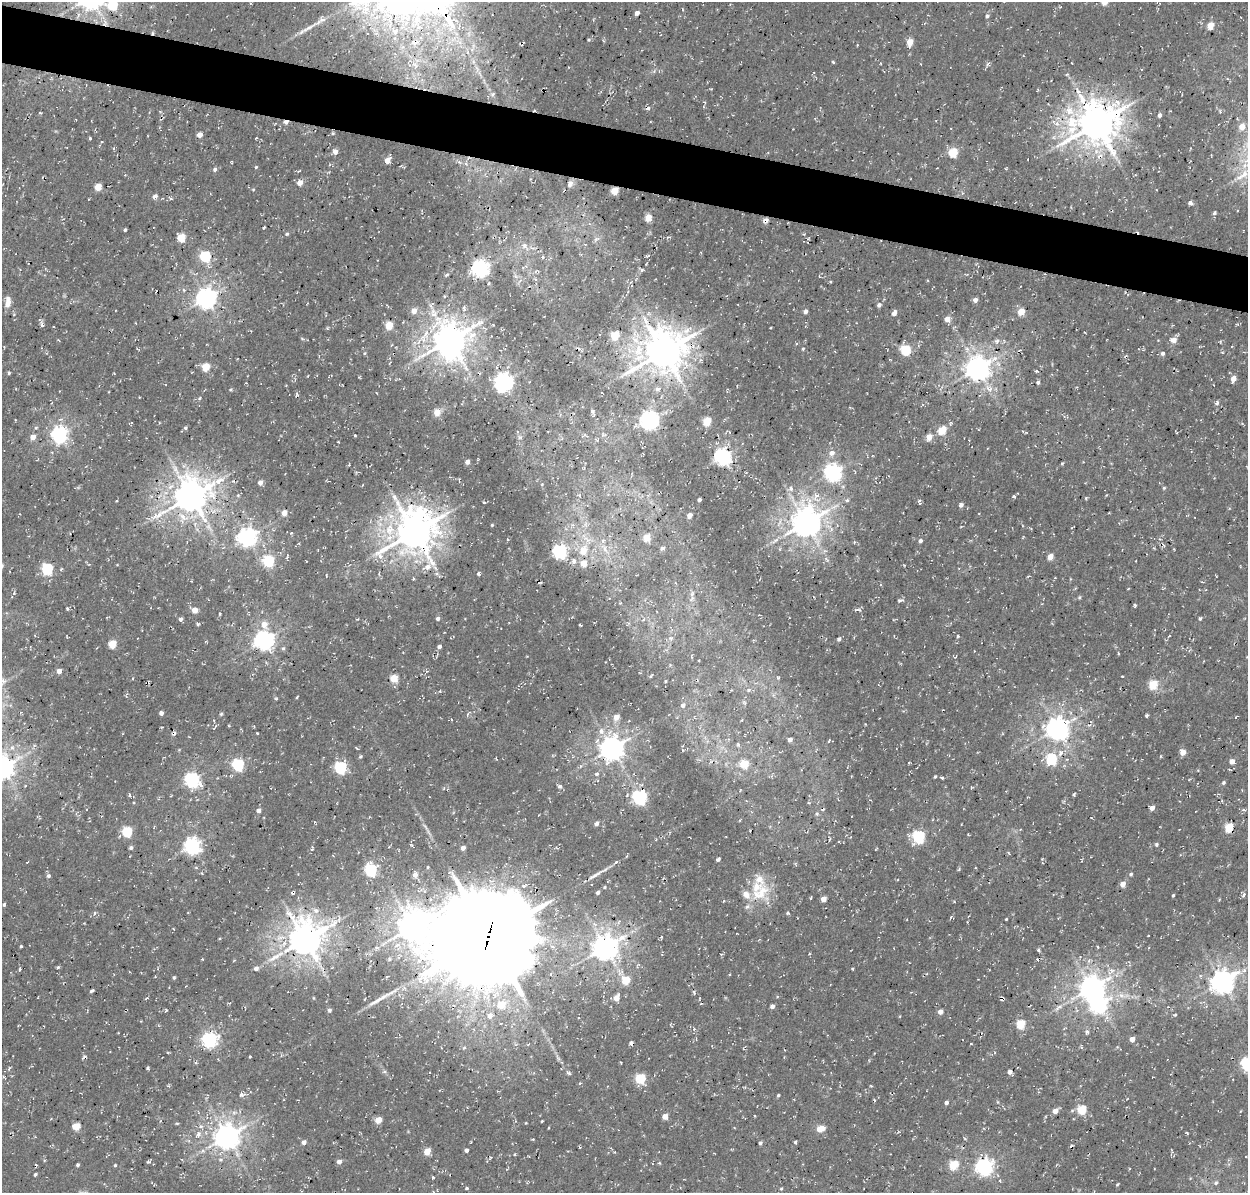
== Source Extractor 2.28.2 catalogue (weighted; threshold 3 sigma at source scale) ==
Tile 11 of 4 x 4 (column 3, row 3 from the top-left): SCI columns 2628-3873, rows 1511-2701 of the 5246 x 5340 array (HDU 1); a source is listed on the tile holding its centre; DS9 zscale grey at full resolution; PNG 1250 x 1195 px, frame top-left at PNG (2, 2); no overlay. Shown black and unused: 5% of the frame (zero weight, under 3 of 4 exposures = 8% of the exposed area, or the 3 px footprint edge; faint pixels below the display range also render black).
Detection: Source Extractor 2.28.2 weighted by HDU 2 'WHT'; one run over the whole footprint, this tile lists its part. Background 0.00446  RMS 0.0022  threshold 0.00995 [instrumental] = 3 sigma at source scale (4.5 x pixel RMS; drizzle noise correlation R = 1.50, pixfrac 1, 0.0396/0.0396 arcsec/px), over >= 5 px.
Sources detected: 357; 2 inside a brighter object's white glare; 11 cosmic-ray / hot-pixel residue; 3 long thin detections or spike segments (spike, bleed or trail) — not listed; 4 inside a brighter listed object's ellipse — not listed separately; the other 337 listed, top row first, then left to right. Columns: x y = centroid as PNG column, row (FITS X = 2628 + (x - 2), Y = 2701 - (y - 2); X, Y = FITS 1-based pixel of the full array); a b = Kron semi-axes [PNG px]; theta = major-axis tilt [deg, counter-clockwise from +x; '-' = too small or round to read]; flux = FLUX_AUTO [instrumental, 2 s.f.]
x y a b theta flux
112 5 6 5 - 14
637 13 4 4 - 1
987 16 5 5 - 0.44
1210 25 5 4 - 4
308 28 28 5 30 2
395 32 12 10 68 2.9
153 33 5 3 - 0.29
589 40 5 4 - 0.26
415 42 12 9 8 2.5
910 42 6 5 - 3.3
857 45 3 2 - 0.18
833 62 4 4 - 0.29
477 68 9 3 -45 0.54
1066 74 5 3 - 0.26
493 94 6 5 - 0.4
1082 98 21 12 -76 4.5
704 102 5 3 - 0.21
648 109 6 5 - 0.58
40 113 4 3 - 0.19
1159 115 4 3 - 0.81
286 122 5 4 - 1.1
1096 123 13 12 - 720
1242 126 5 5 - 3.1
333 133 5 4 - 0.32
199 135 5 4 - 1.4
90 138 3 3 - 0.27
256 138 3 2 - 0.17
335 151 6 5 - 1
953 153 5 5 - 11
387 161 5 4 - 2.2
232 162 4 2 - 0.18
256 167 4 4 - 0.24
215 170 5 4 - 0.58
299 171 5 3 - 0.21
1242 175 25 10 34 4.2
300 182 5 5 - 1.7
570 184 10 7 72 1.1
98 187 5 4 - 4.6
253 190 4 3 - 0.19
614 191 5 4 - 6.2
155 196 6 4 19 0.94
170 199 5 4 - 0.34
1190 203 5 4 - 0.82
1215 213 4 4 - 0.46
648 218 5 4 - 4.6
765 220 6 5 - 1
264 227 3 2 - 0.31
125 230 3 3 - 0.35
287 234 4 4 - 0.29
181 237 5 5 - 6.1
596 239 7 5 31 0.56
524 245 8 7 - 0.99
205 256 5 5 - 20
524 267 12 4 19 0.56
480 269 6 6 - 95
642 270 5 4 - 0.36
535 279 5 3 - 0.31
489 283 3 3 - 0.43
444 296 4 3 - 0.2
206 298 7 7 - 150
975 300 4 4 - 1.1
8 302 13 6 84 1.8
879 305 7 6 - 0.55
387 306 7 2 -46 0.22
414 311 6 6 - 1.9
805 311 5 4 - 0.74
1021 312 5 4 - 5.1
894 313 5 4 - 1.1
947 319 5 5 - 1.8
42 325 8 4 -77 0.63
389 325 5 5 - 6.6
426 333 10 7 64 1.6
615 335 5 5 - 9
302 339 8 4 -10 0.3
449 340 11 9 26 490
1174 340 6 6 - 1.8
997 341 7 6 - 0.66
796 344 4 3 - 0.26
803 349 4 3 - 0.27
905 350 5 5 - 15
663 352 13 12 - 680
364 353 5 3 - 0.26
1163 353 5 5 - 0.64
206 367 5 5 - 7
977 369 8 7 - 240
9 373 4 3 - 0.39
359 377 4 3 - 0.19
1233 379 5 4 - 2
503 382 8 7 - 100
1038 382 5 4 - 0.39
989 388 13 8 -31 1.8
658 389 8 5 20 0.91
230 390 4 3 - 0.3
296 394 8 3 81 0.33
199 398 5 4 - 0.29
1217 403 6 4 57 0.49
593 411 5 5 - 0.5
437 412 10 8 85 1.7
649 420 6 6 - 120
707 421 5 5 - 7.7
185 428 5 4 - 0.38
942 430 5 5 - 8.8
59 435 6 6 - 77
355 435 4 2 - 0.19
33 437 5 5 - 2
929 437 5 4 - 2.8
832 453 8 7 - 1.3
722 457 6 6 - 84
467 462 4 4 - 1.3
1062 463 4 3 - 0.24
583 468 3 3 - 0.18
833 472 7 7 - 90
260 482 5 5 - 0.98
1164 488 4 4 - 0.28
790 489 7 6 - 0.8
238 495 5 5 - 0.28
191 496 12 10 39 520
1013 496 6 4 6 0.36
816 497 16 10 82 2.7
1086 498 5 3 - 0.22
699 500 4 3 - 0.54
847 500 5 4 - 0.4
117 501 3 2 - 0.18
919 501 6 4 2 0.4
484 502 4 3 - 0.23
961 505 5 4 - 0.75
284 513 5 4 - 2.3
689 515 4 4 - 1.6
183 518 18 14 -56 4.1
806 523 9 8 - 380
492 525 3 3 - 0.23
414 532 14 12 60 670
291 533 4 3 - 0.21
247 537 7 7 - 110
646 538 5 5 - 5.3
920 541 5 4 - 0.64
604 548 18 5 -54 1.8
662 548 5 4 - 0.71
583 550 8 7 - 3.8
560 551 6 6 - 50
1050 557 5 4 - 2.7
268 561 6 5 - 23
574 561 8 6 88 0.89
583 563 5 5 - 3.9
428 567 12 7 21 1.5
47 569 6 5 - 24
479 574 4 4 - 0.47
326 576 4 2 - 0.15
14 593 5 4 - 0.29
692 594 9 5 65 0.78
1079 597 5 4 - 0.3
900 600 7 4 8 0.48
620 603 5 3 - 0.21
1135 605 4 3 - 0.38
67 609 4 3 - 0.33
195 610 5 5 - 2.2
858 610 9 4 -6 0.5
219 614 4 2 - 0.27
438 618 5 4 - 0.53
1200 618 4 4 - 0.41
181 619 5 4 - 0.57
644 619 6 3 70 0.32
198 623 5 3 - 0.29
580 624 3 2 - 0.25
264 625 9 8 - 2
1169 636 4 2 - 0.15
671 638 8 6 19 0.57
839 639 4 4 - 0.54
264 640 7 7 - 130
112 644 5 5 - 7.6
439 646 5 4 - 0.63
1118 653 4 2 - 0.19
59 671 4 4 - 1.9
1122 676 3 2 - 0.2
778 677 6 4 -66 0.28
394 678 5 5 - 6.5
666 681 4 3 - 0.19
1153 685 5 5 - 9.8
749 690 7 5 27 0.57
440 691 4 3 - 0.28
745 703 7 5 -39 0.45
683 705 5 5 - 0.79
161 713 4 4 - 0.77
221 714 4 4 - 0.35
468 714 8 3 60 0.33
616 717 5 4 - 2.6
1236 717 4 2 - 0.17
1057 729 8 7 - 190
601 731 9 7 -73 1.2
257 733 2 2 - 0.21
790 740 4 4 - 1.1
829 741 4 3 - 0.29
738 745 6 5 - 0.49
357 748 6 2 -45 0.19
611 748 8 8 - 240
1183 752 5 4 - 2.7
1061 753 9 5 68 1.1
1051 759 6 5 - 18
1232 761 5 5 - 1.5
909 762 4 2 - 0.19
744 764 18 17 - 4.4
238 765 6 6 - 29
2 767 8 7 - 230
340 768 6 6 - 28
596 774 6 5 - 0.46
935 776 3 3 - 0.3
942 778 3 3 - 0.3
192 780 7 6 - 58
1223 783 5 4 - 0.45
559 786 5 3 - 0.47
1074 794 3 3 - 0.34
129 795 4 3 - 0.28
639 797 6 6 - 49
1222 801 4 3 - 0.23
808 802 5 3 - 0.21
1152 808 4 4 - 1.3
259 810 4 4 - 1.1
1243 810 5 3 - 0.37
596 823 5 4 - 0.8
425 826 11 3 -51 0.52
1229 827 6 5 - 8.5
127 832 5 5 - 16
918 837 6 6 - 30
830 839 6 2 71 0.24
1156 844 4 4 - 0.35
192 846 6 6 - 75
131 848 5 4 - 0.53
463 848 4 4 - 1.2
312 849 7 4 73 0.36
1009 853 5 3 - 0.22
718 859 4 3 - 0.52
27 862 3 2 - 0.15
616 862 4 4 - 0.41
975 868 3 2 - 0.17
371 870 6 6 - 32
1131 874 5 4 - 0.37
415 875 7 5 69 1.1
48 876 5 5 - 0.58
1123 884 5 4 - 1.6
604 887 5 4 - 0.31
598 892 4 4 - 0.65
760 893 32 17 41 7.2
1173 895 3 3 - 0.25
1243 895 6 4 61 0.54
811 898 4 2 - 0.25
823 899 5 4 - 2.1
4 904 4 3 - 0.36
376 908 4 4 - 0.23
316 910 9 7 -18 1.1
94 913 5 3 - 0.32
788 913 4 4 - 0.33
1006 919 3 2 - 0.17
412 927 9 8 - 360
488 936 39 34 12 3800
305 940 10 10 - 520
21 946 3 3 - 0.24
605 947 8 8 - 280
1098 947 4 2 - 0.18
1039 950 4 4 - 0.35
721 954 3 2 - 0.25
234 960 5 3 - 0.17
58 967 4 3 - 0.39
256 968 6 5 - 0.86
852 968 4 3 - 0.21
158 969 4 3 - 0.21
1245 970 6 4 69 0.48
174 978 4 3 - 0.33
626 980 5 5 - 6.4
1222 982 8 7 - 210
1091 988 8 7 - 240
92 991 4 3 - 0.36
694 992 6 4 -64 0.38
1121 995 12 8 -21 1.8
147 998 5 3 - 0.2
314 998 5 3 - 0.17
616 998 5 4 - 2.4
1002 998 5 4 - 0.48
365 999 3 2 - 0.2
501 1005 7 6 - 5.1
772 1006 5 4 - 0.63
1059 1007 12 6 36 1.1
330 1010 5 4 - 0.47
940 1012 4 4 - 1.5
490 1015 8 7 - 1.4
1020 1024 5 5 - 9
694 1029 4 4 - 0.24
1087 1032 5 5 - 0.46
1132 1039 4 4 - 1.8
209 1040 6 6 - 63
631 1043 5 4 - 0.5
971 1044 3 2 - 0.19
1117 1047 4 4 - 0.27
464 1048 5 4 - 0.3
250 1057 3 2 - 0.21
621 1063 3 2 - 0.17
147 1068 4 4 - 0.29
9 1069 5 4 - 0.39
384 1072 6 4 0 0.38
1010 1072 4 4 - 1
640 1079 5 5 - 15
242 1095 8 5 8 0.69
778 1095 4 3 - 0.28
874 1100 4 3 - 0.26
946 1102 4 4 - 0.7
998 1102 5 3 - 0.22
1082 1110 5 5 - 11
1055 1111 5 4 - 2.1
1072 1111 5 4 - 0.33
665 1116 4 4 - 2.2
754 1116 3 2 - 0.24
378 1120 5 4 - 3.6
542 1121 3 2 - 0.22
177 1123 4 3 - 0.28
526 1123 3 2 - 0.16
76 1126 5 5 - 5.8
820 1129 6 5 - 3.6
198 1134 9 8 - 1.3
227 1136 8 7 - 260
965 1139 5 3 - 0.2
304 1142 5 4 - 0.94
795 1142 4 3 - 0.31
760 1143 4 3 - 0.47
466 1150 4 3 - 0.7
427 1151 5 4 - 4.6
149 1162 6 3 0 0.36
339 1162 5 4 - 1.1
659 1163 4 3 - 0.22
78 1165 3 3 - 0.41
115 1165 3 3 - 0.27
954 1165 5 5 - 8.7
984 1167 7 7 - 85
35 1174 4 3 - 0.41
433 1177 3 3 - 0.24
1216 1183 7 5 44 0.46
1117 1184 5 3 - 0.24
467 1188 4 3 - 0.3
781 1189 4 4 - 0.22
Overlapping masked pixels (flux is a lower limit): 14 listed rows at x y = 153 33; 415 42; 286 122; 1096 123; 614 191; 765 220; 663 352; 977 369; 191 496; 1229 827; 412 927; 488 936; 305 940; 1002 998
Isophote crosses this tile's border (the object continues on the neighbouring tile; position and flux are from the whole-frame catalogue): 2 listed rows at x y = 112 5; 2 767
Unlisted compact peaks at least as high as the median listed source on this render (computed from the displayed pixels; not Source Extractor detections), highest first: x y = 1146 716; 569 1073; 958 636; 166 1010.